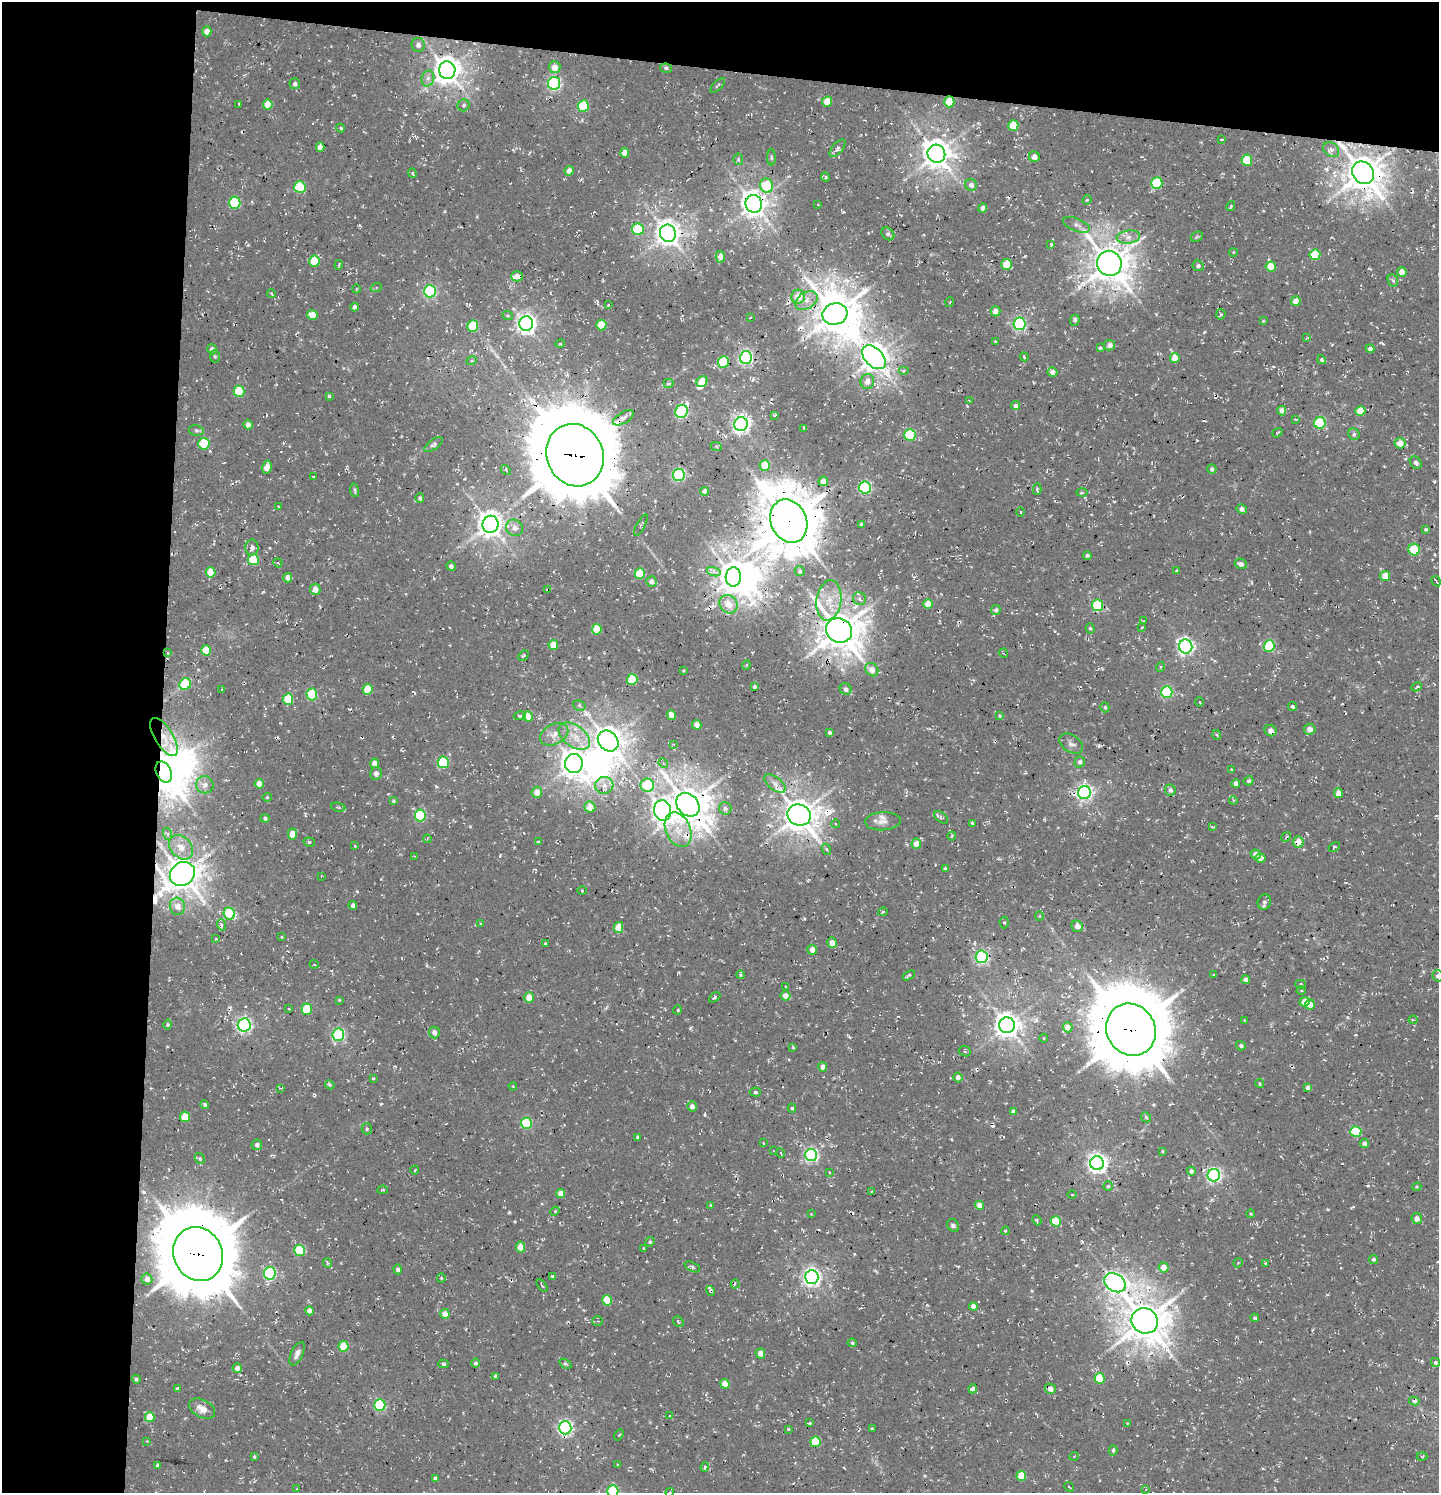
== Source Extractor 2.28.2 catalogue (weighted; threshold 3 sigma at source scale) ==
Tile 1 of 3 x 3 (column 1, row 1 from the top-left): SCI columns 301-1737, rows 3113-4603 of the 4854 x 4739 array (HDU 1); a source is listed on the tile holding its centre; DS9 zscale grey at full resolution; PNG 1441 x 1495 px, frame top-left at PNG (2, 2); each listed source drawn as its Kron ellipse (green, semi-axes under 4 px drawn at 4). Shown black and unused: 16% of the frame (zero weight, under 3 of 4 exposures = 8% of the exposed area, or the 3 px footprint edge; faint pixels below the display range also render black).
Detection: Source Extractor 2.28.2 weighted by HDU 2 'WHT'; one run over the whole footprint, this tile lists its part. Background 0.00314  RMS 0.0023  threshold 0.0103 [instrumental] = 3 sigma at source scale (4.5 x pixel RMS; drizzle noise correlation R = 1.50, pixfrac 1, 0.0396/0.0396 arcsec/px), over >= 5 px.
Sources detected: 470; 1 too faint to see at this stretch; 4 inside a brighter object's white glare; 16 cosmic-ray / hot-pixel residue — neither listed nor drawn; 7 inside a brighter listed object's ellipse — not listed separately; the other 442 listed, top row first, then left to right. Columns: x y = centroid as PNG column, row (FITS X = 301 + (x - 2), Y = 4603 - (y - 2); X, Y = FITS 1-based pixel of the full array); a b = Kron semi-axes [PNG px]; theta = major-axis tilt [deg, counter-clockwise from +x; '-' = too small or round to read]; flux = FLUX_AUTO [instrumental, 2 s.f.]
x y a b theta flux
207 31 5 4 - 1.9
418 45 7 6 - 1.1
555 67 6 6 - 2.6
666 68 6 4 -10 0.5
447 70 9 8 - 290
428 78 8 6 75 1.1
554 83 6 6 - 48
295 84 5 5 - 0.68
718 85 9 3 45 0.36
827 101 5 5 - 3.6
949 102 5 5 - 7.5
239 104 3 2 - 0.28
268 105 5 5 - 3.8
464 105 6 5 - 0.52
583 106 6 5 - 13
1013 126 5 5 - 7.8
341 128 4 3 - 0.33
1221 140 4 2 - 0.18
320 147 5 4 - 1.7
837 148 11 5 49 0.69
1331 149 9 6 -40 1
625 153 5 4 - 2.3
936 154 9 8 - 330
771 157 8 4 -89 0.39
1034 157 5 5 - 1.4
738 159 6 5 - 0.4
1247 160 6 5 - 9
569 171 4 4 - 1.8
412 173 5 3 - 0.28
1363 173 12 10 -50 590
826 177 4 3 - 0.29
1157 183 6 5 - 17
767 185 7 6 - 9.1
971 185 6 5 - 0.89
300 187 6 5 - 14
1087 200 5 4 - 0.31
235 203 6 5 - 18
754 204 9 8 - 250
818 205 3 2 - 0.15
1231 206 5 3 - 0.26
983 208 4 4 - 1.2
1076 225 14 6 -21 0.98
638 229 6 5 - 13
668 233 9 8 - 250
888 234 7 5 -45 0.58
1128 237 12 6 7 1.7
1197 237 6 4 31 0.35
1051 244 4 3 - 0.52
1233 252 4 3 - 0.2
1315 255 5 5 - 9.7
720 257 6 4 87 1.8
314 261 5 5 - 6.6
1109 263 13 12 - 610
1007 264 5 5 - 6.4
339 265 4 2 - 0.3
1198 266 6 5 - 0.72
1271 267 5 5 - 5
1402 272 5 4 - 2.7
517 276 6 5 - 1.5
1393 280 6 5 - 0.53
376 288 6 3 19 0.3
356 289 4 3 - 0.21
430 291 6 6 - 36
271 293 4 2 - 0.26
798 297 7 7 - 3.8
806 300 12 8 31 2.2
1296 301 5 4 - 2
950 302 5 3 - 0.21
608 305 4 3 - 0.23
355 307 4 4 - 0.83
995 311 5 5 - 1.7
835 314 12 10 17 680
1221 314 5 4 - 0.33
312 315 5 5 - 3.2
508 316 5 3 - 0.29
750 318 4 2 - 0.18
1075 320 5 5 - 0.51
1263 321 4 3 - 0.2
526 324 7 7 - 140
1019 324 6 6 - 44
601 325 5 5 - 7.2
473 326 6 5 - 13
1306 338 3 2 - 0.17
995 341 3 2 - 0.23
560 344 5 3 - 0.21
1109 345 6 5 - 1.2
1100 348 4 3 - 0.51
212 349 5 5 - 0.88
1370 349 4 4 - 0.94
215 357 6 5 - 0.43
746 357 6 6 - 59
874 357 14 9 -45 340
1024 357 5 3 - 0.27
1175 358 5 4 - 3
1322 360 5 4 - 0.48
472 361 5 4 - 0.39
723 362 6 5 - 14
903 371 5 4 - 0.45
1052 372 5 4 - 1.4
867 381 7 7 - 1.8
702 382 6 5 - 5.2
668 383 5 4 - 0.46
239 391 5 5 - 10
329 396 3 3 - 0.31
969 400 3 2 - 0.15
1015 406 4 4 - 0.84
682 411 7 6 - 41
1282 411 5 4 - 1.2
1360 411 5 5 - 4.9
775 415 4 2 - 0.26
623 418 12 5 31 1
1295 419 3 3 - 0.24
1320 423 6 5 - 19
741 424 7 6 - 110
248 425 5 4 - 1.2
803 428 3 2 - 0.19
196 430 8 5 -7 0.54
1277 433 5 2 - 0.24
1354 434 6 5 - 0.49
910 435 6 5 - 18
1400 443 5 5 - 2.7
204 444 6 5 - 12
434 444 11 5 35 0.68
716 446 6 3 -20 0.28
575 455 32 28 -66 3000
1416 463 7 5 -53 0.82
765 465 5 5 - 5.3
267 467 7 4 81 3.5
1212 469 5 4 - 0.61
506 470 6 3 -47 0.34
679 475 6 6 - 38
313 477 2 2 - 0.18
823 481 5 4 - 2.3
865 487 6 6 - 38
1037 489 6 3 87 0.46
354 490 7 3 -82 0.44
704 491 4 4 - 0.81
1082 492 5 3 - 0.32
420 498 5 4 - 0.52
278 507 3 2 - 0.26
1242 509 5 4 - 0.93
1021 512 4 3 - 0.26
789 521 22 18 -65 1300
490 524 8 8 - 240
861 524 3 3 - 0.35
641 525 12 3 63 0.42
514 528 9 8 - 1.4
1426 529 4 3 - 0.48
252 547 8 6 89 1
1414 550 6 5 - 8.6
1087 556 4 3 - 0.47
253 560 5 5 - 9.6
278 563 5 4 - 0.33
1241 564 6 5 - 0.98
451 566 5 4 - 0.8
800 571 5 5 - 0.55
1177 571 3 3 - 0.39
211 572 5 4 - 4.5
714 572 7 4 -18 0.71
640 574 5 5 - 8.5
1385 576 5 5 - 2.4
733 577 9 7 84 310
288 578 4 4 - 1.8
652 581 5 5 - 1.1
1436 581 5 2 - 0.21
315 589 5 5 - 1.9
548 590 4 2 - 0.23
860 599 7 6 - 0.76
829 600 20 12 82 5
728 604 10 8 -49 3.5
928 604 5 5 - 3.9
1098 605 6 5 - 18
996 610 5 4 - 0.58
1143 621 4 2 - 0.2
1142 627 4 3 - 0.19
1090 628 5 4 - 0.38
597 629 5 5 - 6.8
839 630 13 12 - 700
553 645 5 4 - 3.7
1186 646 7 6 - 75
1269 646 6 5 - 17
206 650 5 5 - 5.8
168 653 3 2 - 0.17
1003 653 4 3 - 0.28
524 655 6 3 46 0.41
746 665 5 3 - 0.22
1160 667 5 3 - 0.24
872 670 7 6 - 2.1
683 671 4 3 - 0.24
632 679 5 5 - 10
185 684 6 5 - 13
754 687 3 3 - 0.5
1417 687 5 3 - 0.31
222 689 4 2 - 0.18
368 689 5 5 - 6.8
846 689 6 5 - 0.82
1167 692 6 5 - 25
312 694 6 5 - 13
288 699 5 5 - 10
1200 702 4 3 - 0.21
579 706 6 5 - 0.49
1105 707 5 4 - 0.42
1293 707 4 3 - 0.58
672 715 5 4 - 2.8
520 716 6 4 11 0.44
999 716 4 4 - 0.4
528 717 5 4 - 4.9
697 725 5 4 - 1.9
1310 729 6 5 - 1.4
1271 731 6 5 - 1.5
829 732 4 3 - 0.42
554 734 15 10 26 2.3
1217 735 5 3 - 0.23
574 736 18 10 -37 4
164 737 22 9 -58 3.8
608 741 11 9 -45 340
673 744 4 3 - 0.22
1071 744 13 8 -33 1.2
443 762 6 5 - 17
1080 762 5 5 - 0.74
374 763 5 4 - 1.7
574 763 9 9 - 290
663 763 5 4 - 0.32
1231 769 4 3 - 0.16
164 772 11 7 -64 670
376 773 6 5 - 0.89
1248 781 5 4 - 0.68
775 783 12 6 -38 1.5
1236 783 4 4 - 1.2
259 784 4 4 - 2.5
205 785 9 8 - 1.5
604 785 9 8 - 1.6
647 785 7 6 - 11
1170 790 5 5 - 0.93
537 792 5 5 - 2.4
1084 792 7 6 - 68
1339 793 5 4 - 3
267 797 4 4 - 0.26
1233 800 4 4 - 0.28
393 801 4 3 - 0.32
688 805 13 10 -47 660
338 807 7 4 -9 0.38
590 807 5 5 - 3.1
725 808 6 6 - 0.86
662 810 10 8 -77 140
420 815 6 5 - 16
799 815 12 10 -23 490
941 817 8 5 -36 0.51
265 818 4 4 - 0.55
883 821 18 9 3 1.9
972 823 4 3 - 0.42
836 824 4 3 - 0.21
1212 827 4 3 - 0.26
678 830 18 12 -66 4.3
168 834 6 4 -72 0.47
292 834 5 4 - 3
952 836 4 3 - 0.26
1286 837 5 3 - 0.35
427 839 4 3 - 0.26
309 842 6 4 -17 0.43
538 842 3 3 - 0.27
1298 842 5 5 - 3.2
916 844 5 5 - 3.1
355 846 4 2 - 0.23
181 847 14 10 -45 3.6
1334 847 6 4 33 0.31
826 849 5 3 - 0.3
1256 854 5 4 - 1.2
414 856 4 3 - 0.19
1260 858 5 5 - 1.1
945 869 4 4 - 0.59
182 874 13 11 35 470
321 876 2 2 - 0.16
582 891 5 3 - 0.27
1264 902 8 6 76 0.78
353 905 4 4 - 0.85
177 906 9 7 -76 2.4
883 912 5 3 - 0.28
229 913 6 5 - 20
1039 916 4 4 - 0.23
1004 922 6 4 -89 0.34
480 923 3 3 - 0.25
222 925 6 3 -69 0.47
1077 926 6 5 - 1.7
619 927 5 4 - 3.9
282 937 4 2 - 0.18
216 939 3 2 - 0.29
545 943 3 3 - 0.3
832 943 5 5 - 1.8
812 950 5 5 - 1.7
982 957 6 6 - 46
314 964 4 3 - 0.19
741 975 4 4 - 0.38
909 975 6 3 32 0.35
1213 975 4 2 - 0.19
1438 976 6 5 - 1.1
1246 980 4 4 - 1.1
1301 984 5 4 - 0.3
786 987 3 3 - 0.24
1301 991 4 3 - 0.24
785 996 5 5 - 2
529 997 5 4 - 3.4
715 997 6 3 41 0.36
339 1000 4 3 - 0.2
1304 1002 5 5 - 3.3
1310 1004 5 5 - 2.3
289 1009 2 2 - 0.17
307 1009 5 5 - 8.9
677 1010 4 3 - 0.24
1413 1020 4 3 - 0.22
1245 1021 4 3 - 0.21
168 1025 5 4 - 0.33
244 1025 7 6 - 62
1007 1025 8 8 - 240
1068 1027 5 5 - 2.4
1131 1030 27 24 -61 2300
434 1033 6 5 - 1.5
338 1035 6 6 - 38
1044 1038 4 3 - 0.16
1241 1046 5 4 - 0.72
793 1047 4 3 - 0.31
965 1051 6 5 - 0.42
823 1067 4 4 - 1.4
958 1077 5 4 - 1.3
373 1078 4 2 - 0.23
1260 1083 5 3 - 0.27
330 1085 5 4 - 0.42
513 1086 4 3 - 0.19
281 1088 4 2 - 0.25
1308 1088 4 4 - 1.1
755 1092 5 4 - 0.44
205 1105 4 4 - 0.53
692 1106 5 4 - 1.5
792 1108 4 4 - 0.35
1013 1112 4 4 - 1.1
185 1117 5 5 - 6
1146 1117 5 4 - 0.35
526 1123 5 5 - 18
367 1129 5 5 - 0.37
1356 1132 5 5 - 11
637 1137 3 3 - 0.49
763 1143 4 3 - 0.3
1364 1143 4 4 - 0.93
257 1145 5 5 - 0.87
773 1151 3 2 - 0.21
1162 1151 4 3 - 0.25
781 1153 5 3 - 0.21
811 1155 6 6 - 50
200 1159 6 4 -56 0.41
1097 1163 7 7 - 130
415 1170 4 3 - 0.19
1191 1171 4 4 - 0.86
829 1172 4 2 - 0.2
1214 1175 6 6 - 64
1108 1186 5 5 - 0.33
1417 1187 4 3 - 0.24
383 1190 5 2 - 0.2
872 1192 4 3 - 0.27
561 1193 5 4 - 3.1
1072 1195 5 3 - 0.22
711 1205 4 3 - 0.22
979 1205 4 4 - 2.7
555 1211 5 4 - 0.28
811 1214 3 3 - 0.17
1251 1214 4 4 - 0.26
1417 1218 5 5 - 1.3
1037 1220 5 3 - 0.31
1056 1221 5 5 - 7
953 1225 7 5 -58 0.78
1006 1231 4 3 - 0.24
650 1242 5 4 - 0.32
520 1247 5 4 - 2.9
644 1249 3 2 - 0.27
299 1250 5 5 - 12
198 1254 27 24 -63 2400
1373 1259 5 4 - 0.47
328 1263 5 4 - 0.42
1238 1263 5 4 - 0.25
1265 1263 4 3 - 0.25
692 1267 8 4 -25 0.46
1164 1267 5 5 - 2.6
398 1269 5 4 - 0.5
270 1273 6 6 - 25
552 1276 4 3 - 0.35
812 1277 7 6 - 110
441 1278 5 4 - 0.25
147 1279 5 5 - 1.5
1115 1283 11 8 -34 160
735 1284 4 2 - 0.29
542 1285 7 2 -56 0.34
711 1291 5 4 - 0.38
607 1300 5 5 - 7
973 1306 4 4 - 1.2
309 1311 4 4 - 1.9
445 1314 5 4 - 1.8
1255 1318 4 4 - 0.51
598 1321 5 5 - 0.38
1145 1321 13 12 - 720
678 1322 6 4 -50 0.35
852 1343 4 4 - 0.4
343 1346 5 5 - 7.4
760 1353 5 4 - 1.8
297 1354 12 6 65 1.4
476 1363 5 4 - 0.47
1435 1363 4 4 - 0.35
444 1364 5 4 - 0.34
565 1364 6 4 -34 0.42
237 1368 5 4 - 1.4
496 1376 4 3 - 0.39
1099 1378 5 5 - 8.9
136 1379 4 4 - 0.4
725 1384 5 4 - 3.3
177 1389 4 3 - 0.64
973 1389 4 4 - 1.3
1050 1389 5 5 - 1.8
1414 1401 5 4 - 0.89
380 1405 6 5 - 24
202 1409 14 8 -28 2.2
669 1416 3 2 - 0.14
150 1417 5 4 - 4.8
810 1423 4 3 - 0.26
1128 1423 3 3 - 0.39
565 1428 6 6 - 63
788 1429 3 3 - 0.31
872 1429 3 3 - 0.29
619 1435 6 3 52 0.23
147 1441 3 3 - 0.14
815 1442 5 5 - 11
1113 1450 5 4 - 0.55
1074 1456 5 3 - 0.2
1422 1456 5 3 - 0.25
254 1457 3 3 - 0.41
618 1464 3 3 - 0.27
158 1465 4 3 - 0.61
705 1467 5 4 - 0.41
1021 1476 5 5 - 6.9
435 1479 4 4 - 1
1069 1487 5 2 - 0.21
297 1489 4 2 - 0.21
1146 1489 4 2 - 0.14
613 1491 6 5 - 17
670 1492 4 3 - 0.3
Overlapping masked pixels (flux is a lower limit): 21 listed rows (the first 20) at x y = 949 102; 936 154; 1363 173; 754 204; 668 233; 517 276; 575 455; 789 521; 548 590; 839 630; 164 737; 164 772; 688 805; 799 815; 1298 842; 182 874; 1131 1030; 198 1254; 1115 1283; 711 1291
Isophote crosses this tile's border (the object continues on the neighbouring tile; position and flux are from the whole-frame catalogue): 3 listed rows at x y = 1438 976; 613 1491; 670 1492